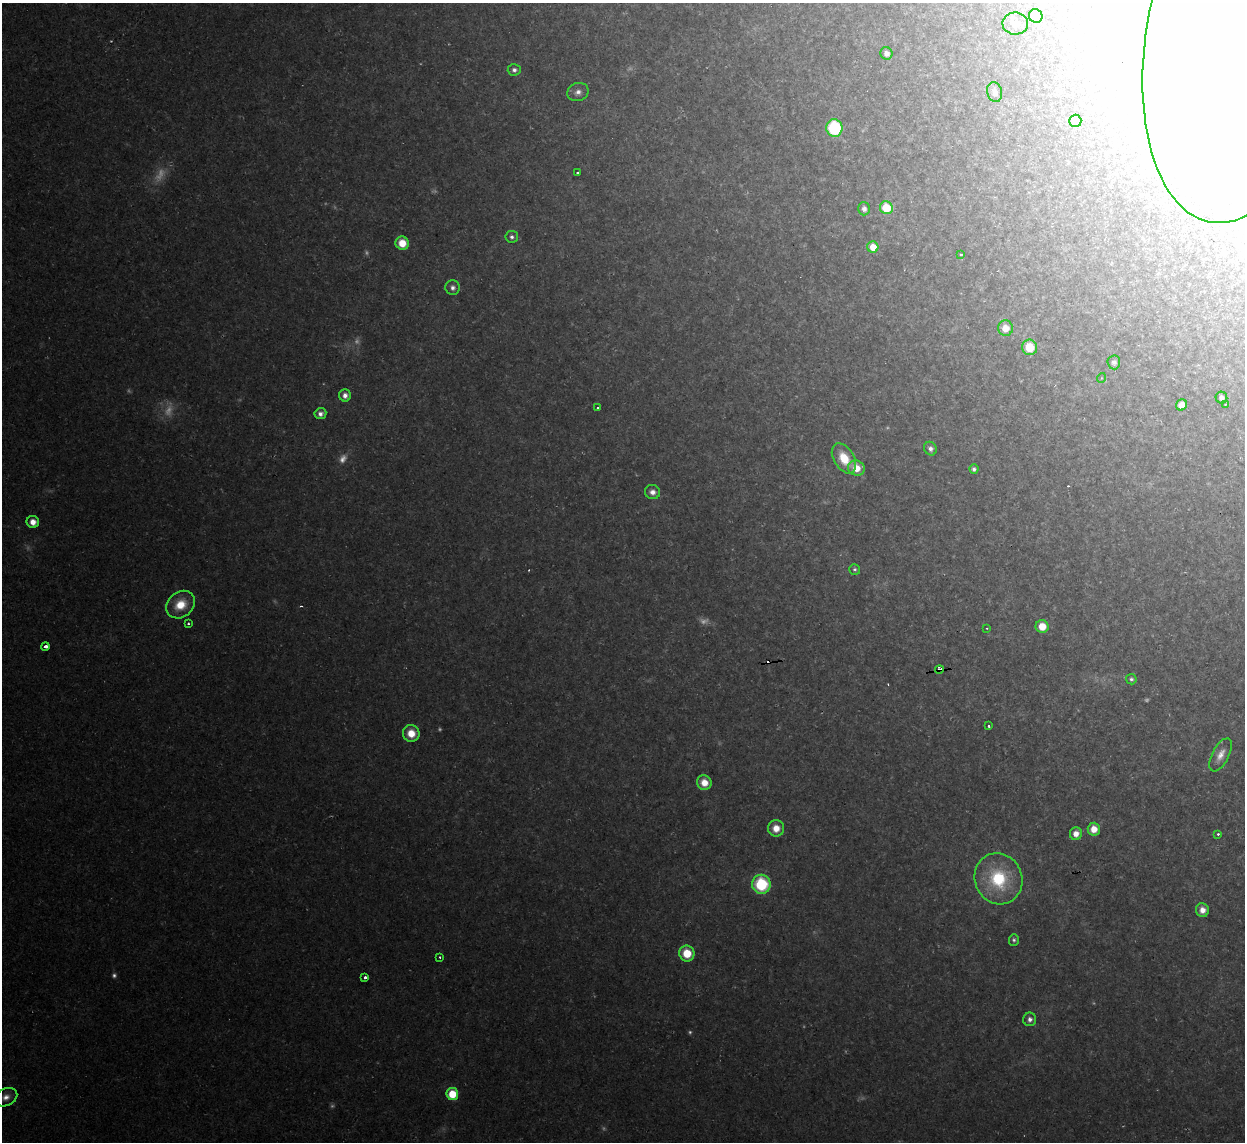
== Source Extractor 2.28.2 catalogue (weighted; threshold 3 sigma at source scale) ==
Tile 10 of 4 x 4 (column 2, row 3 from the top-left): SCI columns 1243-2485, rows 1277-2416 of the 4970 x 4948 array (HDU 1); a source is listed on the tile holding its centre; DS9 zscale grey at full resolution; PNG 1247 x 1144 px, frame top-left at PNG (2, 3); each listed source drawn as its Kron ellipse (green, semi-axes under 4 px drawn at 4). Shown black and unused: <1% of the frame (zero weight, under 2 of 3 exposures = <1% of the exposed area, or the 3 px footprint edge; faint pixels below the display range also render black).
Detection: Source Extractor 2.28.2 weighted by HDU 2 'WHT'; one run over the whole footprint, this tile lists its part. Background 0.035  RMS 0.0072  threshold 0.0324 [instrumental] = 3 sigma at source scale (4.5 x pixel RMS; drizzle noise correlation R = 1.50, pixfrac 1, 0.05/0.05 arcsec/px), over >= 5 px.
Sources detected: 88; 20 too faint to see at this stretch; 5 inside a brighter object's white glare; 4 cosmic-ray / hot-pixel residue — neither listed nor drawn; the other 59 listed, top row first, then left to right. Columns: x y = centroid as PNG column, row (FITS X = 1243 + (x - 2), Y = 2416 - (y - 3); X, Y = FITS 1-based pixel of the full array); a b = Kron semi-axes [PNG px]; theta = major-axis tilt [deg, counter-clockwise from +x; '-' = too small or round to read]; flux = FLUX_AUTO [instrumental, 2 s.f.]
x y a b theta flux
1036 16 7 6 - 17
1015 23 13 11 -2 5.8
1242 38 187 96 80 680
886 53 6 6 - 4.8
514 70 6 5 - 2.7
578 92 11 9 21 4.9
995 92 10 7 -76 4.3
1075 121 6 6 - 8.6
834 128 9 8 - 66
578 173 3 3 - 1.2
886 208 6 6 - 25
864 209 6 5 - 3.6
512 237 6 6 - 2.6
402 243 7 6 - 15
873 247 5 5 - 12
961 254 3 3 - 7.6
453 288 7 7 - 3.5
1005 328 7 7 - 11
1030 347 8 7 - 23
1114 362 7 6 - 3.5
1101 378 5 3 - 0.53
345 395 6 6 - 5.4
1221 398 6 5 - 3.2
1225 404 3 2 - 0.73
1181 405 6 5 - 8.5
597 407 3 3 - 2.1
320 414 6 5 - 4.1
930 449 7 6 - 3.8
844 458 16 10 -58 21
856 468 8 7 - 13
974 469 5 4 - 2.4
652 492 7 7 - 4.9
33 522 6 6 - 7.9
855 569 5 5 - 1.7
181 605 16 12 38 21
188 624 3 3 - 1.3
1042 626 6 6 - 15
987 628 3 2 - 0.81
45 646 4 3 - 7.5
939 669 4 3 - 32
1131 679 5 5 - 1.9
989 726 3 3 - 1.7
411 733 8 8 - 15
1221 755 18 8 63 8.2
704 783 7 7 - 11
776 828 8 8 - 11
1094 829 6 6 - 11
1076 834 6 6 - 7
1218 834 3 3 - 1.6
998 879 26 23 -68 61
761 884 9 9 - 54
1202 910 7 6 - 7.2
1014 940 6 5 - 1.9
687 953 8 7 - 22
440 957 3 3 - 1.1
365 977 3 3 - 18
1030 1019 7 6 - 3.8
452 1094 6 6 - 25
6 1097 12 8 26 6.5
Overlapping masked pixels (flux is a lower limit): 2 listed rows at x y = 1242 38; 939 669
Isophote crosses this tile's border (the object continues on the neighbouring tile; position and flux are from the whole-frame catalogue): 1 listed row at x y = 1242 38